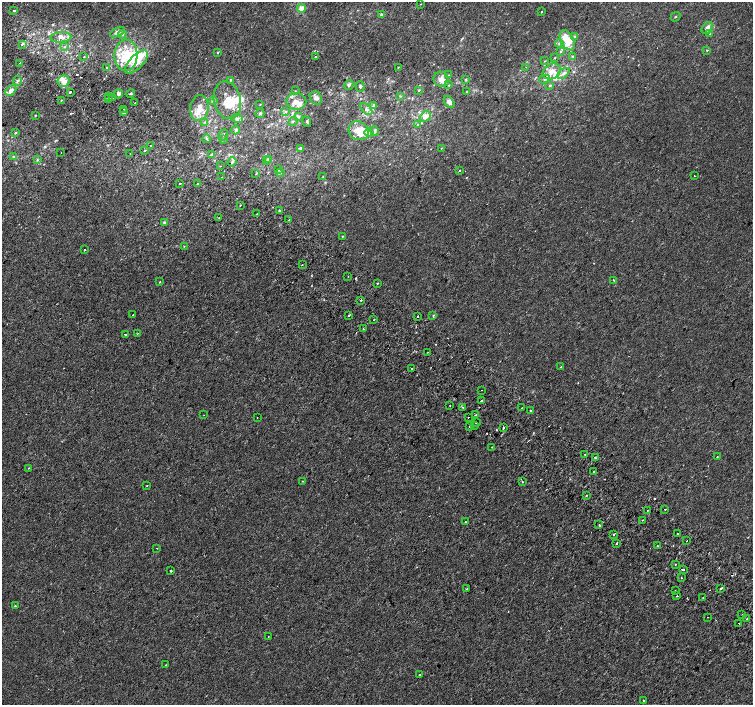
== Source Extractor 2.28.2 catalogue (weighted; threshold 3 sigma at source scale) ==
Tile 11 of 4 x 4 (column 3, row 3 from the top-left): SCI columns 3037-4538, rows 1675-3079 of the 6068 x 6094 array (HDU 1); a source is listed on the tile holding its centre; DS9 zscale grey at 2 x 2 block average (1 PNG px = mean of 2 x 2 image px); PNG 755 x 707 px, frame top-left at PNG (2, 2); each listed source drawn as its Kron ellipse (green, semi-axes under 4 px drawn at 4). Shown black and unused: <1% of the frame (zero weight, under 2 of 3 exposures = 2% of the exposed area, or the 3 px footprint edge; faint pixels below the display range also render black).
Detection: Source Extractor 2.28.2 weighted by HDU 2 'WHT'; one run over the whole footprint, this tile lists its part. Background -5.48e-05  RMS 0.0027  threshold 0.0121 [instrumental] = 3 sigma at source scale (4.5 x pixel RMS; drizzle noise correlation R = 1.50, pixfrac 1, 0.0396/0.0396 arcsec/px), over >= 5 px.
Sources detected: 219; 2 inside a brighter object's white glare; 13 cosmic-ray / hot-pixel residue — neither listed nor drawn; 1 coinciding with a brighter row at this scale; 17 inside a brighter listed object's ellipse — not listed separately; the other 186 listed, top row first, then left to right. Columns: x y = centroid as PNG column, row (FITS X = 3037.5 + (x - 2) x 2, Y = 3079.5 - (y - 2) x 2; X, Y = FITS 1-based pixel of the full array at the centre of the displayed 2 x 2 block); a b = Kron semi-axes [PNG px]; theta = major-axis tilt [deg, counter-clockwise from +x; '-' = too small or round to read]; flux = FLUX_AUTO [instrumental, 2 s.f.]
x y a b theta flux
421 4 2 2 - 0.26
301 8 4 4 - 4
14 11 2 2 - 6.3
541 12 2 2 - 0.57
381 14 3 3 - 0.81
675 17 5 2 - 0.41
707 28 7 4 50 2.5
117 32 8 4 25 2.3
122 34 4 4 - 1
710 34 3 2 - 0.32
61 37 10 5 5 3.6
575 37 4 3 - 1
567 40 11 6 -62 11
559 43 4 3 - 0.91
23 44 3 2 - 1.9
64 47 3 2 - 0.51
707 50 3 2 - 0.41
561 51 3 3 - 0.63
218 53 2 2 - 0.53
126 55 16 11 87 26
573 56 4 3 - 0.75
84 57 3 2 - 0.44
316 57 2 2 - 2.5
555 58 2 2 - 0.34
545 61 3 2 - 0.34
136 62 15 6 46 7.6
19 63 2 2 - 0.27
398 67 2 2 - 0.29
526 67 2 2 - 0.46
106 68 2 2 - 1.7
552 72 9 7 29 6.5
563 73 7 4 40 2.2
449 75 3 2 - 0.35
441 79 8 7 - 4.3
466 79 4 3 - 0.61
544 79 5 4 - 1.3
230 80 3 2 - 0.5
18 81 5 3 - 1.3
63 81 6 6 - 4
349 85 5 3 - 1.2
449 85 3 2 - 0.38
550 85 4 3 - 0.76
360 86 5 3 - 1.1
419 90 3 3 - 0.55
11 91 6 4 44 2.5
295 91 2 2 - 0.31
70 92 3 2 - 12
467 92 3 2 - 0.46
119 94 4 4 - 1.4
131 94 4 2 - 0.75
108 96 2 2 - 1.8
400 96 3 2 - 0.44
112 98 2 2 - 0.38
316 98 7 6 - 2.2
108 99 2 2 - 4
61 100 2 2 - 0.61
227 100 19 13 -76 14
214 101 3 3 - 0.7
296 101 10 8 -3 4.8
449 102 7 4 -54 2.9
134 103 2 2 - 1.7
260 104 2 2 - 0.31
374 105 3 3 - 0.76
199 108 13 9 83 8.1
123 109 2 2 - 0.64
366 109 7 4 -47 1.7
123 111 2 2 - 3.4
286 112 4 3 - 1
260 113 4 3 - 0.81
36 115 2 2 - 0.8
425 116 6 5 - 4.6
299 117 3 2 - 0.65
237 119 6 4 -17 1.5
293 121 5 2 - 0.63
205 122 3 3 - 0.59
307 122 5 2 - 0.53
417 125 3 3 - 0.48
236 130 4 3 - 1.6
359 131 10 9 - 11
375 131 5 4 - 1.1
15 133 3 2 - 0.53
369 133 4 4 - 1.4
223 135 6 2 60 0.59
207 139 4 3 - 0.89
223 140 4 2 - 0.48
150 145 2 2 - 1.3
301 148 2 2 - 1.2
441 148 2 2 - 0.22
145 150 2 2 - 0.71
61 152 2 2 - 0.26
130 153 2 2 - 0.35
212 154 3 2 - 3.7
13 157 4 3 - 0.71
269 159 3 3 - 0.81
37 160 3 3 - 0.67
266 161 4 3 - 0.66
232 162 5 3 - 1.3
220 166 2 2 - 1
279 170 2 2 - 0.36
460 170 2 2 - 1.8
280 173 3 2 - 0.49
256 174 3 2 - 0.33
323 176 3 2 - 0.4
694 176 2 2 - 0.91
222 177 2 2 - 0.52
180 183 2 2 - 0.76
198 184 3 2 - 0.56
240 205 3 2 - 0.3
279 210 2 2 - 2.4
257 214 2 2 - 1.2
219 218 2 2 - 0.36
289 219 2 2 - 0.37
164 223 4 3 - 0.73
342 236 3 2 - 0.35
184 246 2 2 - 0.3
84 250 2 2 - 0.52
302 265 2 2 - 0.55
348 276 2 2 - 0.2
614 280 2 2 - 0.61
160 282 2 2 - 0.52
378 283 2 2 - 0.4
361 300 2 2 - 2
133 315 2 2 - 0.56
349 316 2 2 - 0.7
417 316 2 2 - 1.5
433 316 2 2 - 0.81
374 320 3 2 - 0.36
363 329 2 2 - 0.43
137 333 3 2 - 0.31
125 334 2 2 - 1.4
428 352 2 2 - 0.65
561 367 2 2 - 0.81
411 369 2 2 - 0.79
482 390 2 2 - 0.23
481 401 2 2 - 2.2
450 406 2 2 - 0.56
463 407 2 2 - 0.33
522 408 2 2 - 0.38
530 410 2 2 - 5.6
204 415 2 2 - 0.23
476 415 2 2 - 1.1
257 417 2 2 - 0.91
468 417 2 2 - 0.65
476 423 2 2 - 0.92
475 425 2 2 - 0.55
470 426 2 2 - 0.53
503 428 2 2 - 1.6
492 447 2 2 - 1.1
585 454 2 2 - 0.29
717 456 2 2 - 1.5
595 458 3 2 - 0.82
28 468 2 2 - 0.29
594 471 2 2 - 1.7
303 481 2 2 - 0.41
523 482 2 2 - 0.49
147 485 2 2 - 0.26
587 495 2 2 - 0.75
665 509 2 2 - 3.2
647 510 2 2 - 0.28
642 520 2 2 - 0.3
465 522 2 2 - 0.5
599 525 2 2 - 1.7
614 534 2 2 - 1.5
678 534 2 2 - 2.6
687 541 2 2 - 1
617 543 2 2 - 0.54
657 546 2 2 - 0.56
156 548 2 2 - 0.32
675 564 2 2 - 0.67
683 569 2 2 - 1.7
171 571 2 2 - 0.79
681 578 2 2 - 1.3
466 589 2 2 - 0.28
721 589 2 2 - 2.3
675 591 2 2 - 1.4
677 596 2 2 - 0.62
703 597 2 2 - 0.36
15 606 2 2 - 1
742 615 2 2 - 0.39
708 617 2 2 - 0.95
747 619 2 2 - 4.9
739 623 2 2 - 0.9
268 636 2 2 - 0.44
166 665 2 2 - 0.55
419 675 2 2 - 0.46
643 700 2 2 - 0.67
Overlapping masked pixels (flux is a lower limit): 1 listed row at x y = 23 44
Diffuse or blended objects may show on this block-average render without a row.